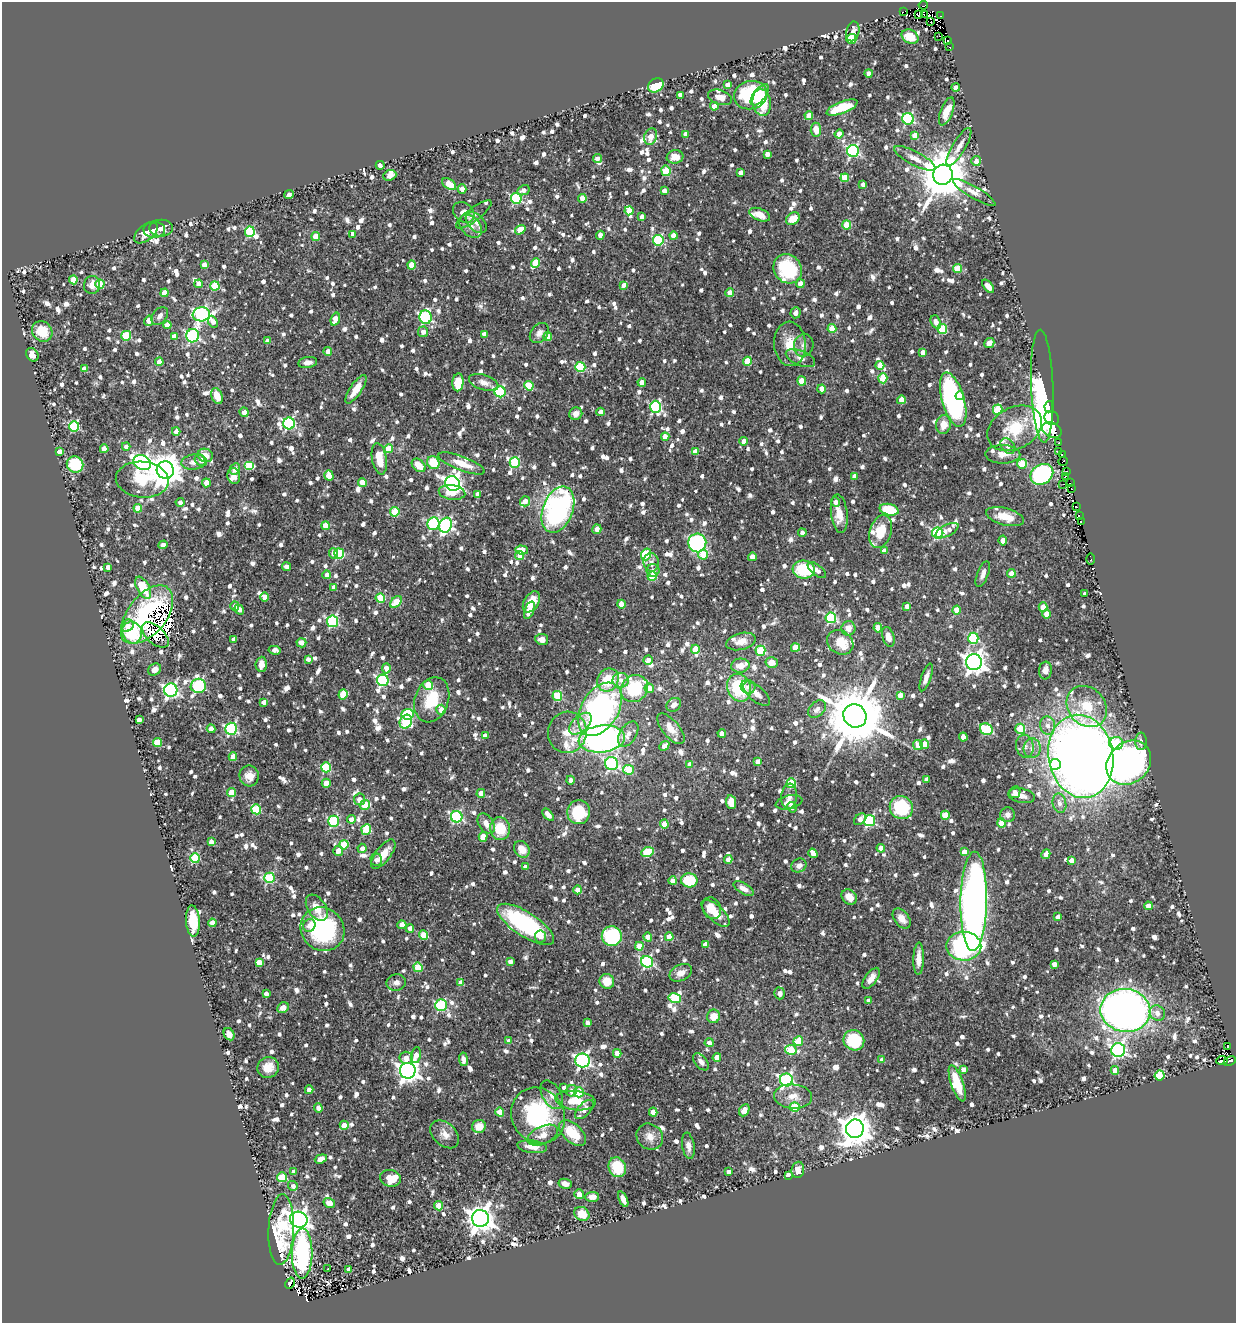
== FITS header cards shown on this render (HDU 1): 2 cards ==
NAXIS1  =                 1234
NAXIS2  =                 1321

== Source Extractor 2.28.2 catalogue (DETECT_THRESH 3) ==
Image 1234 x 1321 px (HDU 1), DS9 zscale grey, 1 PNG px = 1 image px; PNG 1238 x 1325 px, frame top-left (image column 1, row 1321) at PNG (2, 2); each listed source drawn as its Kron ellipse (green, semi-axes under 4 px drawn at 4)
Background 0.907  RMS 0.032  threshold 0.0962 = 3 sigma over >= 5 px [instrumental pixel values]
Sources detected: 1678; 8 with non-positive FLUX_AUTO (blend fragments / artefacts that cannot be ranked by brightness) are neither listed nor drawn; of the other 1670, the 500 brightest by FLUX_AUTO listed and drawn (1170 fainter detections omitted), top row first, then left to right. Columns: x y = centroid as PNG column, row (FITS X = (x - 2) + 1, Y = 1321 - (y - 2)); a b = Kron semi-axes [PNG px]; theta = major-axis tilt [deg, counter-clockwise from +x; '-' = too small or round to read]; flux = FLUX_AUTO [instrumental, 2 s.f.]
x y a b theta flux
923 5 4 2 - 15
903 12 2 2 - 11000
918 14 4 3 - 12
924 14 3 3 - 13000
940 16 3 2 - 22
931 22 3 2 - 19
853 31 10 6 77 12
939 36 2 2 - 18
910 37 9 6 -27 43
851 39 5 5 - 97
948 41 3 2 - 19
950 47 3 3 - 37
869 73 4 4 - 13
656 85 8 6 29 99
727 85 4 4 - 17
956 88 4 4 - 23
680 95 4 4 - 17
751 95 16 14 16 200
760 95 12 6 53 34
720 97 12 7 -17 19
762 102 13 9 -82 110
714 106 4 4 - 27
842 108 16 6 21 91
947 111 15 6 69 41
809 115 4 4 - 23
908 119 6 5 - 300
816 130 7 5 -84 31
686 134 4 4 - 19
839 134 4 4 - 18
915 136 4 4 - 35
651 137 8 6 71 26
959 147 21 6 59 19
853 151 6 6 - 350
767 154 4 4 - 14
675 157 8 6 9 28
598 158 4 4 - 12
915 158 23 7 -28 21
976 161 5 5 - 18
380 165 4 3 - 13
666 171 5 4 - 93
740 172 4 3 - 11
390 175 6 5 - 13
943 175 10 9 - 13000
845 178 4 4 - 46
449 184 8 5 -32 39
863 185 4 3 - 12
462 189 4 4 - 17
523 190 6 4 27 11
664 191 4 4 - 17
974 193 24 5 -30 18
289 195 5 4 - 16
516 198 5 5 - 220
582 198 4 4 - 25
629 211 4 4 - 31
464 212 12 9 -39 18
474 214 21 6 37 14
760 215 11 6 -22 29
642 217 4 4 - 16
793 219 7 5 35 32
476 223 12 8 -45 14
847 225 4 4 - 72
471 226 13 9 -46 18
161 228 12 8 -1 16
154 230 10 8 0 12
520 230 5 4 - 45
250 232 5 5 - 160
146 233 14 8 39 21
353 234 4 4 - 16
600 235 4 4 - 20
316 236 4 4 - 46
673 236 4 4 - 27
658 240 5 5 - 210
535 263 4 4 - 72
204 265 4 4 - 19
411 265 4 4 - 44
788 269 15 13 -54 140
958 269 4 4 - 65
73 280 4 4 - 46
100 284 4 4 - 66
199 284 4 4 - 26
800 284 4 4 - 22
92 285 9 8 - 21
623 285 4 4 - 11
215 286 4 4 - 85
988 286 7 4 -52 12
165 293 4 4 - 40
730 293 4 4 - 32
796 313 5 5 - 12
201 314 8 7 - 510
160 316 10 7 51 13
426 317 7 6 - 330
335 319 7 4 73 40
149 321 5 4 - 24
213 322 6 4 -67 19
936 322 7 4 -66 13
167 325 4 4 - 23
832 329 4 4 - 59
942 329 5 5 - 110
42 331 11 9 -46 54
423 332 5 5 - 16
539 333 11 8 49 13
484 334 4 4 - 12
126 336 5 5 - 110
174 336 4 4 - 17
193 336 7 6 - 350
548 337 4 4 - 23
267 341 4 4 - 14
989 343 5 4 - 12
790 344 22 16 -86 49
804 345 11 9 78 14
328 352 4 4 - 20
923 352 4 4 - 17
32 355 7 5 -54 19
800 358 15 7 -23 13
747 361 4 4 - 58
159 362 4 4 - 28
308 362 9 5 9 13
880 365 4 4 - 34
580 367 5 5 - 150
84 369 4 4 - 13
883 378 5 4 - 71
802 381 4 4 - 46
458 382 9 5 84 54
484 382 15 7 -19 17
642 382 4 4 - 21
529 386 5 4 - 82
1042 386 56 11 -88 750
356 389 16 5 56 38
822 389 4 4 - 22
500 392 5 5 - 240
217 396 8 5 -69 32
960 396 4 4 - 20
901 400 4 4 - 30
953 400 28 11 -74 560
656 407 6 5 - 300
1049 407 5 4 - 120
998 410 5 4 - 110
244 412 5 4 - 17
600 412 4 4 - 18
576 414 6 6 - 15
1052 418 7 6 - 120
289 423 6 5 - 330
943 425 9 7 79 28
74 426 5 5 - 160
1015 428 29 20 28 88
1052 430 10 7 -26 270
176 432 4 4 - 17
665 437 4 4 - 25
743 441 4 4 - 16
1059 443 3 3 - 11
1008 446 9 6 -51 11
126 447 4 4 - 12
104 449 4 4 - 28
389 449 4 4 - 52
60 452 4 4 - 21
695 452 4 4 - 27
1058 452 3 2 - 23
1003 454 17 9 -1 22
205 455 8 6 -20 23
1062 455 2 2 - 55
379 459 16 7 -80 45
201 460 7 5 -38 20
1063 461 5 2 - 26
142 462 9 7 -32 650
193 462 12 7 7 15
515 462 5 5 - 170
433 463 7 6 - 71
462 463 24 7 -21 41
75 464 8 8 - 130
1022 464 5 4 - 64
419 465 8 5 -43 37
249 466 5 4 - 110
235 469 6 5 - 19
165 470 9 8 - 3900
1067 471 3 2 - 18
1042 474 12 9 32 330
329 475 5 4 - 42
234 476 8 6 -76 16
855 476 4 4 - 18
1065 476 4 2 - 28
142 480 26 18 -5 110
362 482 4 4 - 29
206 483 4 4 - 35
1070 483 3 2 - 26
453 484 8 7 - 920
1063 484 2 2 - 15
1071 488 2 2 - 59
452 492 13 7 -7 53
477 494 4 4 - 13
525 501 5 5 - 15
180 502 4 4 - 11
836 502 5 4 - 11
1077 507 2 2 - 14
138 508 4 4 - 46
558 510 24 15 69 530
889 510 9 5 -13 73
395 512 4 4 - 85
839 514 19 8 -83 34
1079 515 2 2 - 55
1005 517 19 8 -15 39
1081 521 3 2 - 55
433 524 6 6 - 220
446 525 7 6 - 410
325 526 4 4 - 47
597 529 5 4 - 17
947 530 12 5 27 14
881 532 17 11 72 52
802 533 4 4 - 11
938 533 6 5 - 250
1003 540 5 4 - 24
697 543 9 9 - 360
163 545 5 4 - 13
521 550 6 4 -6 45
884 551 4 4 - 16
334 553 5 4 - 13
339 554 5 5 - 150
646 554 6 5 - 140
703 554 5 5 - 65
520 555 5 4 - 22
752 557 4 4 - 20
1090 559 5 3 - 27
651 562 9 7 -80 12
108 567 4 4 - 12
287 567 4 4 - 12
804 569 11 9 -7 110
653 570 6 6 - 11
817 570 11 5 -38 16
1011 573 4 4 - 29
983 574 13 5 69 11
327 575 4 4 - 16
652 576 4 4 - 100
334 587 4 4 - 16
143 588 12 6 -61 70
1085 594 4 3 - 11
265 597 4 4 - 30
380 598 5 4 - 98
396 602 7 4 45 55
531 602 11 7 58 44
621 604 4 4 - 23
235 606 5 4 - 16
907 606 4 4 - 12
1043 607 4 4 - 39
239 609 5 4 - 11
529 610 9 4 69 23
957 610 4 4 - 29
147 614 33 19 52 220
1047 614 4 4 - 29
831 618 5 5 - 220
333 621 6 5 - 240
128 626 7 5 38 15
848 628 7 7 - 18
878 628 4 4 - 27
131 633 11 10 - 86
155 635 16 8 -41 12
888 637 10 6 -73 17
973 638 6 5 - 170
234 639 4 4 - 13
542 639 6 5 - 17
741 641 15 8 14 23
840 642 14 11 -32 42
301 643 5 4 - 12
795 648 4 4 - 50
695 649 4 4 - 65
275 650 6 4 -10 12
760 651 5 5 - 140
308 659 4 4 - 13
648 660 5 4 - 12
974 662 8 8 - 1700
772 663 6 5 - 21
261 664 7 5 86 19
740 666 9 7 4 22
386 668 5 4 - 22
155 670 7 5 35 14
1045 670 9 6 85 15
926 677 15 4 71 14
383 680 6 5 - 260
608 680 12 10 59 68
621 680 8 7 - 15
428 685 5 4 - 61
198 686 8 7 - 330
748 687 7 6 - 12
649 688 5 4 - 29
739 688 14 11 -68 120
634 689 14 12 42 120
171 690 6 6 - 540
757 694 16 7 -41 17
343 695 5 4 - 69
900 695 4 4 - 20
557 696 5 4 - 110
432 700 23 16 70 88
264 702 4 4 - 15
674 705 8 6 39 13
1087 706 22 18 -49 69
600 709 29 18 59 560
817 709 10 7 43 13
441 710 5 4 - 20
408 714 6 5 - 120
855 716 12 11 - 19000
139 720 4 4 - 13
406 722 7 6 - 84
580 724 13 7 43 17
1048 725 9 7 -81 16
211 729 4 4 - 23
231 729 6 6 - 280
671 729 18 8 -50 25
986 729 6 5 - 180
1020 729 5 5 - 68
567 732 21 19 76 56
722 733 4 4 - 13
628 734 14 8 57 21
485 736 4 4 - 18
963 737 4 4 - 20
602 739 23 13 7 830
1141 741 9 6 -89 11
157 743 4 4 - 63
1116 743 7 6 - 95
925 744 4 4 - 28
918 745 5 4 - 27
664 746 5 4 - 19
1025 746 11 9 -82 14
1032 748 10 8 86 16
1081 756 42 32 -79 3200
233 757 4 4 - 33
758 761 4 4 - 18
1129 763 24 20 43 840
612 764 7 6 - 370
690 764 4 4 - 16
1055 764 5 5 - 90
326 767 5 5 - 140
628 770 5 5 - 88
249 776 10 9 - 23
927 779 4 4 - 15
570 780 4 4 - 12
326 783 4 4 - 35
791 783 5 4 - 120
232 792 4 4 - 53
1015 792 6 5 - 11
481 793 4 4 - 28
789 796 13 8 83 15
1021 796 13 7 -11 17
359 799 6 5 - 15
731 802 7 5 -81 30
789 802 13 7 13 12
1059 803 10 6 -77 14
365 805 5 5 - 66
792 807 5 4 - 12
901 808 12 11 - 120
256 809 5 5 - 120
579 812 12 11 - 110
548 815 7 4 -50 22
945 815 4 4 - 57
1008 815 7 7 - 13
457 817 6 5 - 290
351 819 4 4 - 16
860 819 7 4 41 15
333 821 5 5 - 200
870 821 5 5 - 250
1002 823 4 4 - 55
486 824 11 7 -58 19
664 824 4 4 - 49
366 829 5 5 - 95
500 829 11 10 - 63
483 837 5 4 - 29
211 842 4 4 - 14
344 845 5 4 - 76
362 848 4 4 - 12
881 848 4 4 - 24
522 849 9 7 -54 26
338 851 5 5 - 22
647 852 6 5 - 110
964 852 4 4 - 24
813 853 5 4 - 27
383 854 17 7 53 34
1046 854 5 4 - 23
195 858 5 5 - 140
376 860 6 6 - 11
728 860 4 4 - 23
1071 860 4 4 - 15
799 866 8 6 31 11
526 867 4 4 - 16
269 878 5 5 - 150
689 880 8 7 - 85
673 881 4 4 - 18
744 889 11 5 -30 14
578 890 4 4 - 26
849 897 8 7 - 21
974 901 50 13 89 1800
1148 906 4 4 - 27
317 908 14 9 -56 31
712 908 11 9 -64 35
715 913 18 7 -43 33
1058 917 4 4 - 14
902 919 11 7 -52 17
193 921 16 7 -86 70
212 923 4 4 - 25
526 924 33 12 -33 280
309 925 7 6 - 13
402 925 4 4 - 34
410 928 4 4 - 14
322 929 23 21 -46 270
424 935 4 4 - 75
540 936 6 5 - 11
612 936 10 10 - 150
648 937 4 4 - 19
669 937 4 4 - 40
705 944 4 4 - 17
639 946 4 4 - 44
964 946 17 14 0 350
919 959 16 5 88 21
510 961 4 4 - 12
259 962 4 4 - 29
647 962 6 5 - 320
1054 964 4 4 - 16
418 967 5 4 - 89
681 973 12 8 27 19
871 978 12 6 54 19
607 981 7 7 - 34
396 983 9 8 - 13
461 983 4 4 - 31
780 993 6 5 - 12
266 994 4 4 - 12
675 998 6 5 - 120
868 1001 4 3 - 12
441 1005 6 5 - 220
283 1008 6 5 - 15
1125 1010 25 21 -9 1400
1157 1013 8 7 - 17
714 1016 7 6 - 28
587 1023 4 4 - 13
229 1034 6 5 - 15
854 1040 10 10 - 110
509 1041 4 4 - 18
798 1041 5 4 - 79
709 1043 4 4 - 13
1228 1046 3 3 - 19
791 1050 6 5 - 89
1118 1050 7 7 - 510
617 1053 4 4 - 28
416 1055 8 5 79 21
717 1057 4 4 - 27
406 1058 6 6 - 21
463 1059 7 4 -82 11
882 1060 4 4 - 14
1222 1060 5 4 - 19
582 1061 7 7 - 570
1230 1061 6 3 26 60
701 1062 10 6 -51 11
268 1067 11 10 - 28
963 1069 4 4 - 14
1115 1070 4 4 - 29
408 1071 8 7 - 1500
1160 1075 5 5 - 110
786 1080 6 6 - 430
957 1083 19 6 -71 61
564 1088 4 4 - 12
309 1090 4 4 - 21
572 1091 6 5 - 18
579 1092 5 5 - 100
552 1095 16 9 -59 18
793 1096 19 12 -5 29
576 1101 20 9 -6 51
795 1107 5 5 - 91
318 1108 4 4 - 12
584 1110 12 6 47 15
744 1110 6 5 - 20
500 1112 4 4 - 43
653 1112 4 4 - 32
538 1116 29 26 -56 260
344 1125 4 4 - 31
479 1126 7 6 - 34
855 1129 9 9 - 4000
573 1133 16 9 -42 70
445 1134 16 11 -43 22
543 1135 16 9 24 22
650 1137 14 12 -41 23
688 1146 13 6 -81 12
532 1147 15 6 -8 22
321 1159 6 4 18 16
617 1167 10 8 -65 73
798 1170 8 6 85 19
293 1171 4 4 - 14
729 1172 4 4 - 15
788 1175 4 3 - 25
282 1177 5 5 - 120
390 1178 10 8 -12 53
565 1184 6 5 - 17
293 1186 5 4 - 11
579 1194 5 4 - 30
592 1197 7 5 5 12
623 1199 8 4 -67 14
329 1203 6 5 - 19
439 1206 4 4 - 56
582 1214 8 6 -33 39
480 1218 8 8 - 2600
299 1220 9 8 - 1400
281 1229 35 12 87 200
302 1253 25 10 90 370
328 1269 3 3 - 17
349 1269 4 4 - 16
290 1283 6 3 60 92
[1170 fainter detections neither listed nor drawn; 8 non-positive-flux detections neither listed nor drawn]